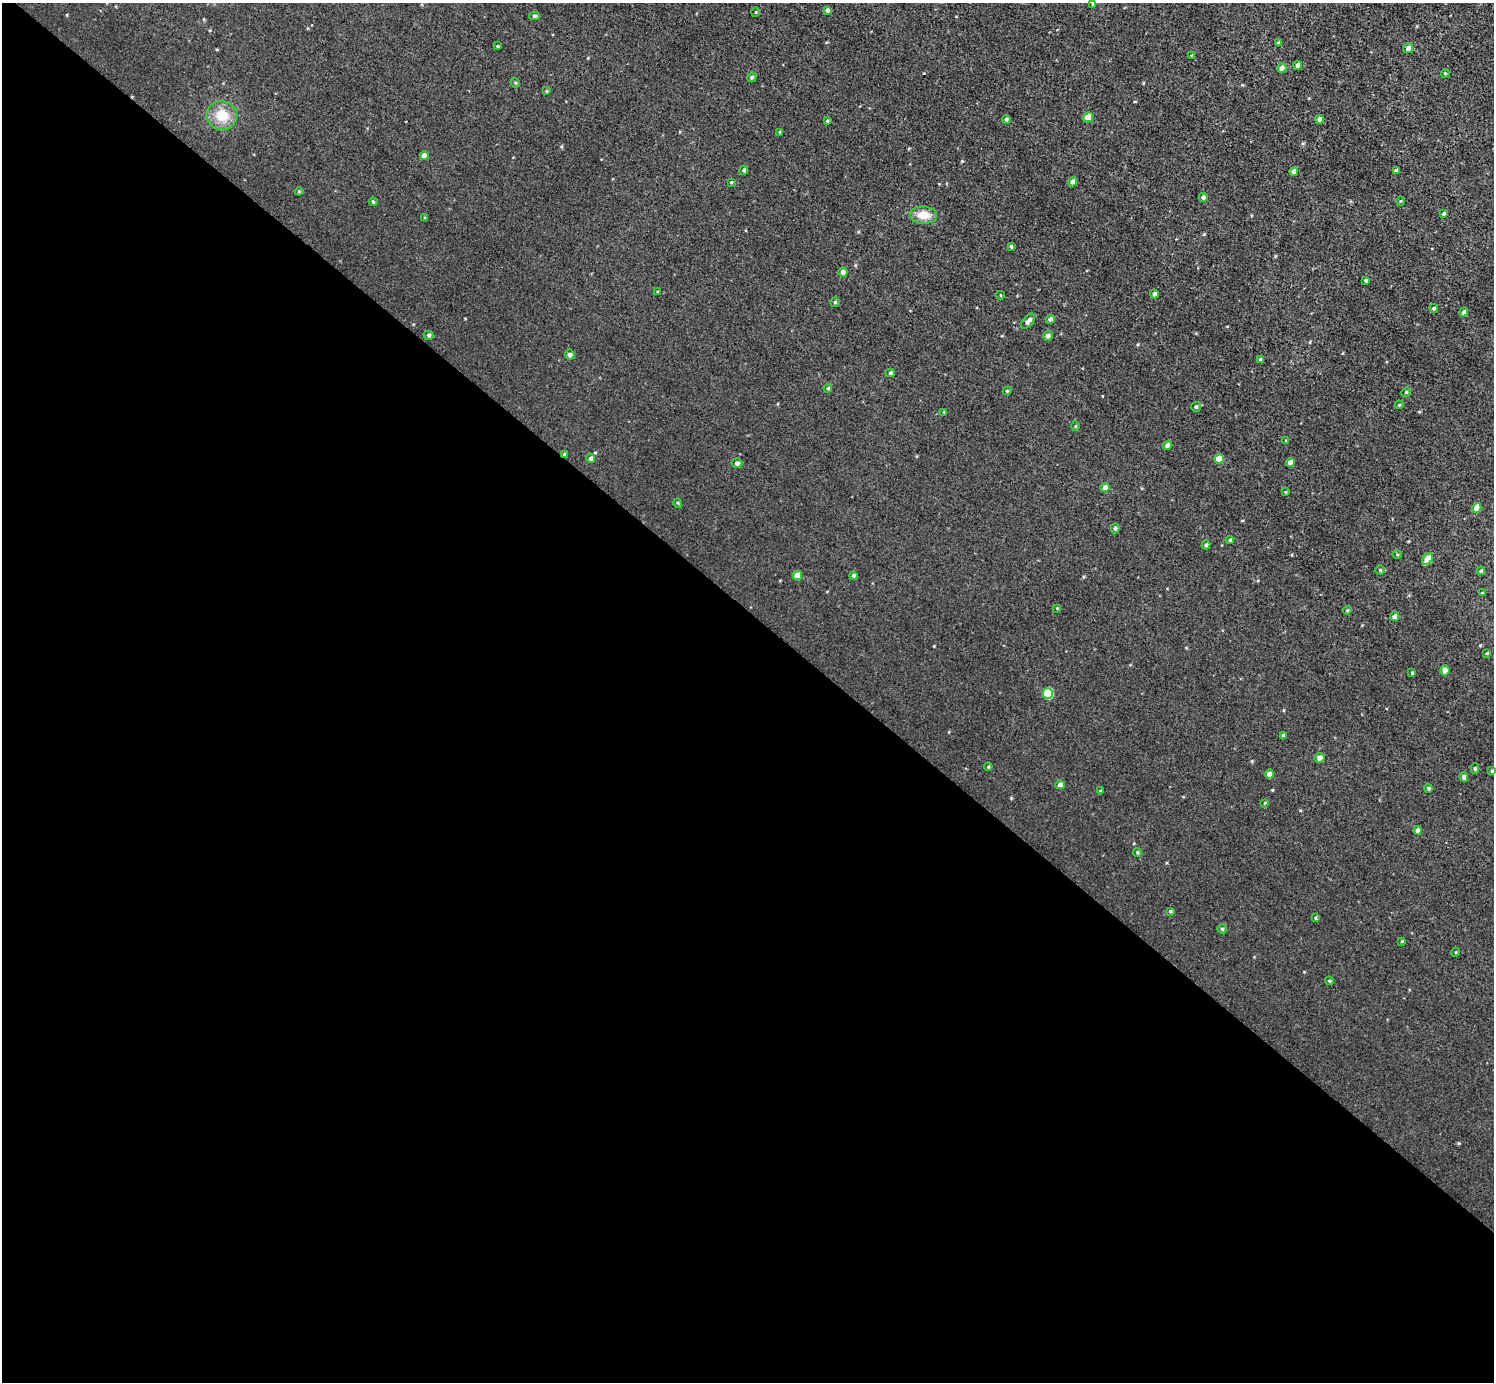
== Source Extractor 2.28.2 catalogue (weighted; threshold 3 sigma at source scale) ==
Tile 14 of 4 x 4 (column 2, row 4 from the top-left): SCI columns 1493-2984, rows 158-1537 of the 5970 x 5973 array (HDU 1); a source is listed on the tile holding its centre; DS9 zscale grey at full resolution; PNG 1496 x 1384 px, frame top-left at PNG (2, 3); each listed source drawn as its Kron ellipse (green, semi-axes under 4 px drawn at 4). Shown black and unused: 56% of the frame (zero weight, under 3 of 5 exposures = <1% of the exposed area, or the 3 px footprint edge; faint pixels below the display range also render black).
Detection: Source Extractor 2.28.2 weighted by HDU 2 'WHT'; one run over the whole footprint, this tile lists its part. Background 0.00405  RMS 0.006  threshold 0.0269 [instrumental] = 3 sigma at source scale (4.5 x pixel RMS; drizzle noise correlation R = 1.50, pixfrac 1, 0.05/0.05 arcsec/px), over >= 5 px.
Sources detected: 103; all 103 listed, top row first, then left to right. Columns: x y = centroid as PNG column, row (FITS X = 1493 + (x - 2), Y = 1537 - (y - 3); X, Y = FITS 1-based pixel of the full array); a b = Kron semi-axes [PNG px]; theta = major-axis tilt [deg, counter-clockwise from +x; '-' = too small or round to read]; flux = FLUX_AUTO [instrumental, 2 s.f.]
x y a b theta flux
1093 4 3 3 - 0.71
827 10 4 4 - 1.2
756 12 5 3 - 0.53
534 16 5 4 - 1.2
1278 43 4 4 - 0.85
497 46 3 3 - 0.51
1408 48 5 5 - 2.9
1192 55 4 4 - 0.92
1298 65 4 4 - 2.2
1282 68 5 4 - 4.3
1445 73 4 4 - 0.65
752 77 5 4 - 1.3
515 83 5 4 - 0.73
546 91 4 3 - 0.58
222 115 15 14 - 13
1088 117 5 4 - 9.9
1006 119 4 4 - 1.2
1320 119 4 4 - 2.8
827 121 4 3 - 0.68
780 132 3 3 - 0.82
424 155 4 4 - 4.4
744 170 4 4 - 1.1
1396 170 4 3 - 1.6
1294 171 4 4 - 3.7
731 182 4 3 - 0.6
1073 182 4 4 - 3.9
299 191 4 4 - 0.59
1203 197 4 4 - 1.8
1400 201 4 3 - 0.5
373 202 4 3 - 0.71
1444 213 4 3 - 0.86
923 215 13 8 -4 8.2
425 218 4 4 - 0.78
1011 246 3 3 - 0.77
843 272 4 4 - 2.4
1366 280 4 3 - 0.91
658 292 3 3 - 0.65
1154 294 4 4 - 1.9
1000 295 4 3 - 0.5
835 302 5 4 - 0.84
1434 308 4 4 - 0.87
1464 312 4 4 - 1.7
1050 319 4 4 - 2
1028 321 9 5 48 2.4
429 335 4 4 - 1.2
1048 336 5 4 - 1.9
570 355 5 4 - 2.2
1261 360 4 4 - 1.9
890 373 4 4 - 0.91
828 388 4 4 - 0.79
1007 391 4 3 - 0.55
1406 392 5 4 - 0.82
1399 405 4 3 - 0.52
1196 407 5 5 - 1
944 412 4 4 - 0.51
1075 426 5 3 - 0.51
1286 441 4 3 - 0.56
1167 445 4 4 - 2.5
565 455 4 4 - 1.6
591 458 4 4 - 1.5
1219 459 5 4 - 7.3
737 463 5 5 - 1.7
1290 463 4 4 - 2.8
1105 488 4 4 - 4
1285 492 4 4 - 0.54
678 503 5 3 - 0.6
1477 508 5 4 - 5.4
1115 528 5 4 - 1.3
1230 540 4 4 - 0.97
1206 545 4 3 - 1.3
1397 554 5 3 - 0.57
1428 559 6 4 48 8.3
1380 570 4 4 - 0.72
1481 571 4 4 - 1.1
798 575 4 4 - 6.4
853 576 4 4 - 1.3
1482 593 4 2 - 0.44
1057 608 4 4 - 0.43
1347 610 4 4 - 0.68
1395 617 4 4 - 3.7
1487 653 4 3 - 0.64
1445 670 5 4 - 3.5
1412 673 4 3 - 0.73
1048 693 5 5 - 26
1284 735 4 3 - 1.1
1319 758 5 5 - 3.2
988 767 4 4 - 0.62
1475 768 5 4 - 1.2
1492 771 4 4 - 0.82
1269 774 4 4 - 3.4
1464 777 4 4 - 2
1060 785 4 4 - 2.2
1429 788 4 4 - 0.86
1100 791 4 3 - 0.6
1265 803 4 3 - 0.5
1417 830 4 4 - 2
1137 852 4 4 - 0.71
1170 911 4 3 - 0.77
1315 918 4 3 - 0.75
1222 929 4 4 - 0.83
1402 941 4 3 - 0.57
1456 952 4 3 - 0.5
1329 981 4 3 - 0.64
Overlapping masked pixels (flux is a lower limit): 1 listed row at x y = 565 455